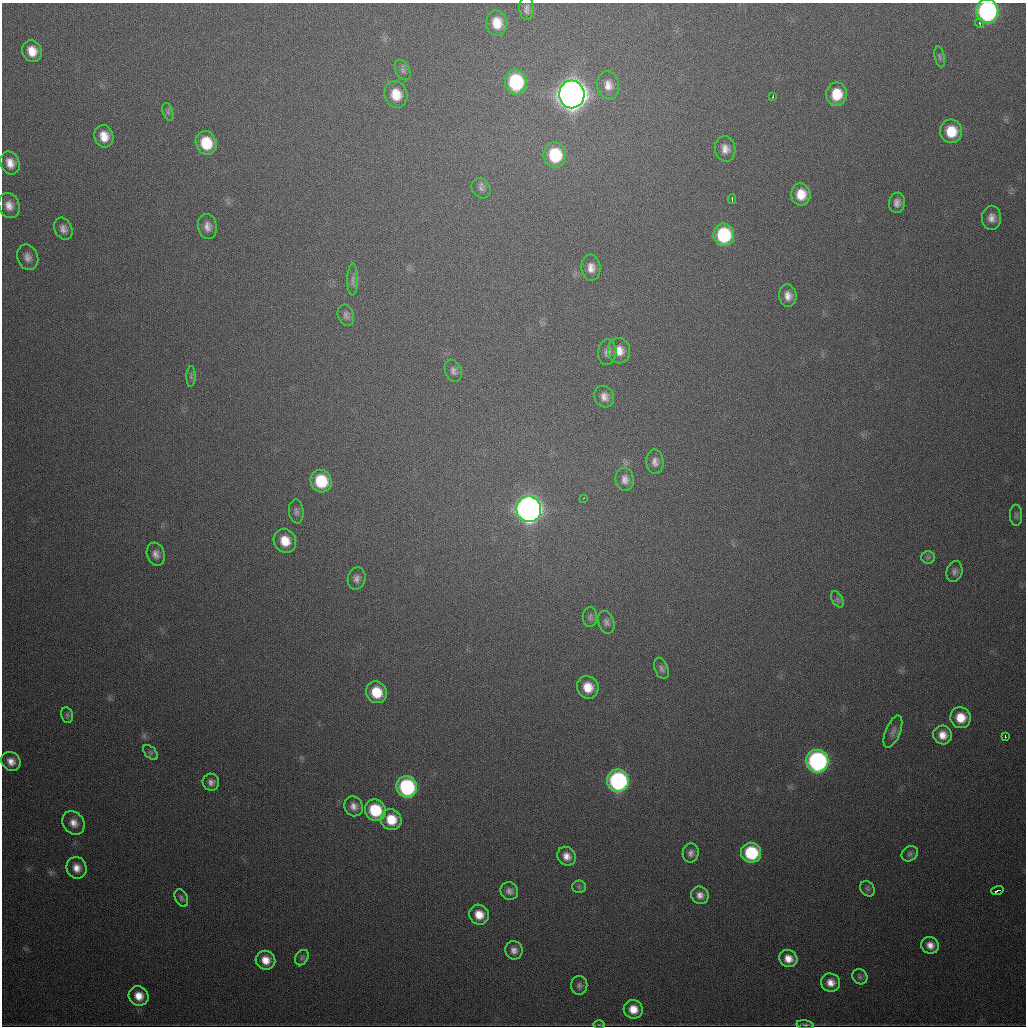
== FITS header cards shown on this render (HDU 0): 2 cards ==
NAXIS1  =                 1024
NAXIS2  =                 1024

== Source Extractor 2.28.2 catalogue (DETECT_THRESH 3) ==
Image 1024 x 1024 px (HDU 0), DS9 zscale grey, 1 PNG px = 1 image px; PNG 1028 x 1028 px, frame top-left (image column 1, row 1024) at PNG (2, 3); each listed source drawn as its Kron ellipse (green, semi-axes under 4 px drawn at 4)
Background 479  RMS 17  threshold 49.9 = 3 sigma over >= 5 px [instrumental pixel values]
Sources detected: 96; all 96 listed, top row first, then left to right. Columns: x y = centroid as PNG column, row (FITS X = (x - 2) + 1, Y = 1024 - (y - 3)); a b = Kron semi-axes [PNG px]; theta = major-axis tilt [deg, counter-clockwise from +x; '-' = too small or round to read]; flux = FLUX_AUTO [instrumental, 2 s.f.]
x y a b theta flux
526 8 12 7 -88 5.0e+03
987 11 12 11 - 2.8e+05
497 23 13 10 -83 2.0e+04
980 23 5 4 - 2.1e+03
32 51 11 9 -65 1.6e+04
940 57 10 5 -78 2.9e+03
403 70 11 6 -62 3.8e+03
516 82 12 11 - 1.0e+05
608 85 14 11 -84 1.1e+04
572 94 14 12 -84 2.2e+06
837 94 12 10 81 2.9e+04
396 95 13 11 -74 2.2e+04
773 96 4 2 - 2.6e+03
168 112 9 5 -72 2.9e+03
951 131 12 11 - 2.9e+04
104 136 11 9 -72 1.6e+04
206 143 12 10 -72 3.8e+04
725 149 13 10 -77 9.3e+03
555 155 13 11 -83 5.7e+04
10 163 12 9 -67 1.1e+04
481 188 10 8 -52 5.0e+03
801 194 11 9 -85 2.0e+04
732 199 5 2 - 2.3e+03
897 203 10 8 82 6.4e+03
9 205 13 10 -69 1.0e+04
991 218 12 9 88 8.4e+03
207 226 13 9 -80 7.8e+03
63 229 11 8 -63 6.3e+03
724 235 11 10 - 7.7e+04
28 257 13 10 -69 7.7e+03
591 268 13 9 -85 9.7e+03
353 280 16 5 89 4.7e+03
788 296 11 8 -82 9.0e+03
346 315 11 8 -70 4.5e+03
619 351 12 11 - 1.3e+04
607 352 13 9 85 6.4e+03
453 371 11 8 -69 5.1e+03
191 376 10 4 89 2.7e+03
604 397 11 9 -62 7.8e+03
655 462 12 8 -86 6.6e+03
625 479 11 9 -85 7.3e+03
321 481 11 10 - 5.0e+04
584 498 3 2 - 1.9e+03
529 509 13 12 - 1.1e+06
296 511 12 7 -85 4.2e+03
1016 515 10 6 -87 3.1e+03
285 541 12 11 - 2.1e+04
156 554 12 9 -73 7.1e+03
928 557 7 6 - 2.7e+03
954 571 10 8 76 4.6e+03
357 579 11 9 77 5.8e+03
837 599 9 5 -60 2.6e+03
590 617 10 7 88 3.4e+03
606 622 12 7 -72 4.5e+03
661 668 11 6 -69 4.0e+03
588 687 11 10 - 2.0e+04
376 692 11 10 - 3.1e+04
67 715 8 6 -76 2.9e+03
960 718 10 10 - 2.1e+04
893 732 17 7 68 5.9e+03
943 735 9 9 - 1.2e+04
1005 736 3 2 - 2.0e+03
151 753 9 5 -45 2.5e+03
11 761 10 9 - 9.2e+03
817 761 11 11 - 2.9e+05
618 781 11 11 - 2.1e+05
211 782 8 8 - 5.3e+03
407 787 11 10 - 1.3e+05
354 806 10 9 - 7.1e+03
375 810 11 10 - 5.1e+04
391 820 10 10 - 2.6e+04
73 823 12 10 -52 9.9e+03
691 853 9 8 - 5.1e+03
751 853 10 10 - 6.9e+04
910 854 8 7 - 3.2e+03
567 856 10 9 - 9.0e+03
77 868 11 10 - 1.1e+04
579 887 6 6 - 2.3e+03
868 889 8 6 -53 2.6e+03
509 891 9 8 - 5.4e+03
997 891 6 3 19 4.3e+03
700 895 9 8 - 7.3e+03
181 898 9 6 -66 2.8e+03
479 915 10 9 - 1.6e+04
930 945 9 8 - 8.7e+03
514 950 9 8 - 6.3e+03
302 958 8 6 56 2.7e+03
788 959 9 8 - 1.2e+04
265 960 10 9 - 1.4e+04
860 977 8 7 - 3.1e+03
831 983 9 9 - 1.1e+04
579 985 9 8 - 3.9e+03
139 996 10 9 - 1.5e+04
633 1009 9 9 - 1.6e+04
599 1025 5 3 - 1.2e+03
805 1025 9 3 -7 2.2e+03
At the frame edge (FLAGS 8, measured only in part): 2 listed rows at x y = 987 11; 805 1025